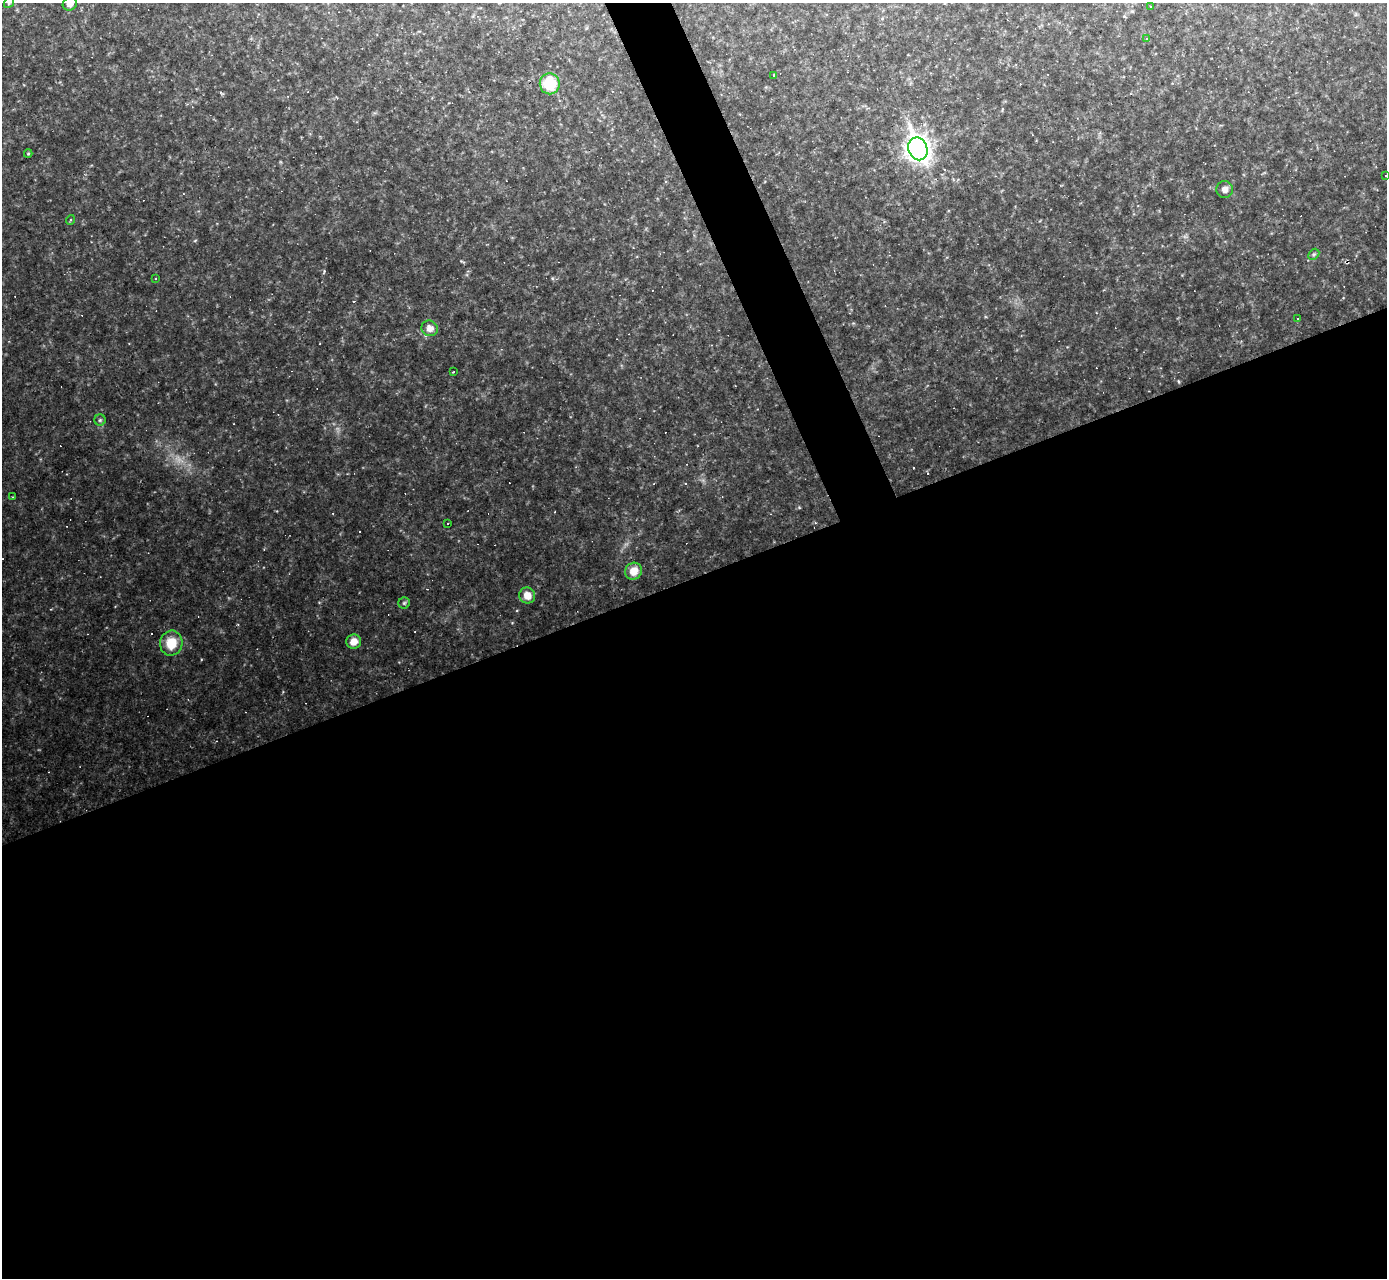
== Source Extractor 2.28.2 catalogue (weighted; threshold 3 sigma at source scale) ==
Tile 15 of 4 x 4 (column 3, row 4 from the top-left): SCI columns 2772-4156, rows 149-1424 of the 5542 x 5528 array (HDU 1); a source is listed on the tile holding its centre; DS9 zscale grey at full resolution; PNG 1389 x 1280 px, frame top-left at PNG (2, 3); each listed source drawn as its Kron ellipse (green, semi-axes under 4 px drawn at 4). Shown black and unused: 57% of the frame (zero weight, under 2 of 3 exposures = <1% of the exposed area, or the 3 px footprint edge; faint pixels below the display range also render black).
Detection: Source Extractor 2.28.2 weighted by HDU 2 'WHT'; one run over the whole footprint, this tile lists its part. Background 0.108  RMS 0.011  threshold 0.0499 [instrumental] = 3 sigma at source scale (4.5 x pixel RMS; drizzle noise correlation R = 1.50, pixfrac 1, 0.05/0.05 arcsec/px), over >= 5 px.
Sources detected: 41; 17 cosmic-ray / hot-pixel residue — neither listed nor drawn; the other 24 listed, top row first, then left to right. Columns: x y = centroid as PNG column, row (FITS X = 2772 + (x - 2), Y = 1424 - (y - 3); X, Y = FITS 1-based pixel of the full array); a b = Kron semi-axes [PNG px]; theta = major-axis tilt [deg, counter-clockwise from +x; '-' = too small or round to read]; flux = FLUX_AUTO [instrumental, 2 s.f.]
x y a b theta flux
9 3 6 4 49 1.5
70 4 7 6 - 7.3
1150 7 3 2 - 1.2
1147 39 4 3 - 1.4
774 76 3 3 - 1.8
550 84 10 10 - 41
918 149 12 9 -69 890
28 153 4 4 - 1.3
1386 176 3 2 - 0.65
1225 189 8 8 - 5
70 220 5 3 - 0.91
1314 254 6 4 44 1.8
156 278 3 3 - 5.5
1297 318 3 2 - 1.4
430 328 8 7 - 8.9
453 372 3 3 - 2.4
100 420 5 5 - 2
12 497 3 3 - 0.81
447 524 2 2 - 0.91
633 571 9 8 - 14
527 595 8 8 - 12
404 603 6 5 - 1.8
354 642 7 7 - 10
171 643 12 11 - 25
Isophote crosses this tile's border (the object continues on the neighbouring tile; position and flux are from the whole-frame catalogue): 3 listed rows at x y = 9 3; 70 4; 1386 176
Unlisted compact peaks at least as high as the median listed source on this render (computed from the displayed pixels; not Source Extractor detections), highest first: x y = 324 271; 799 507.